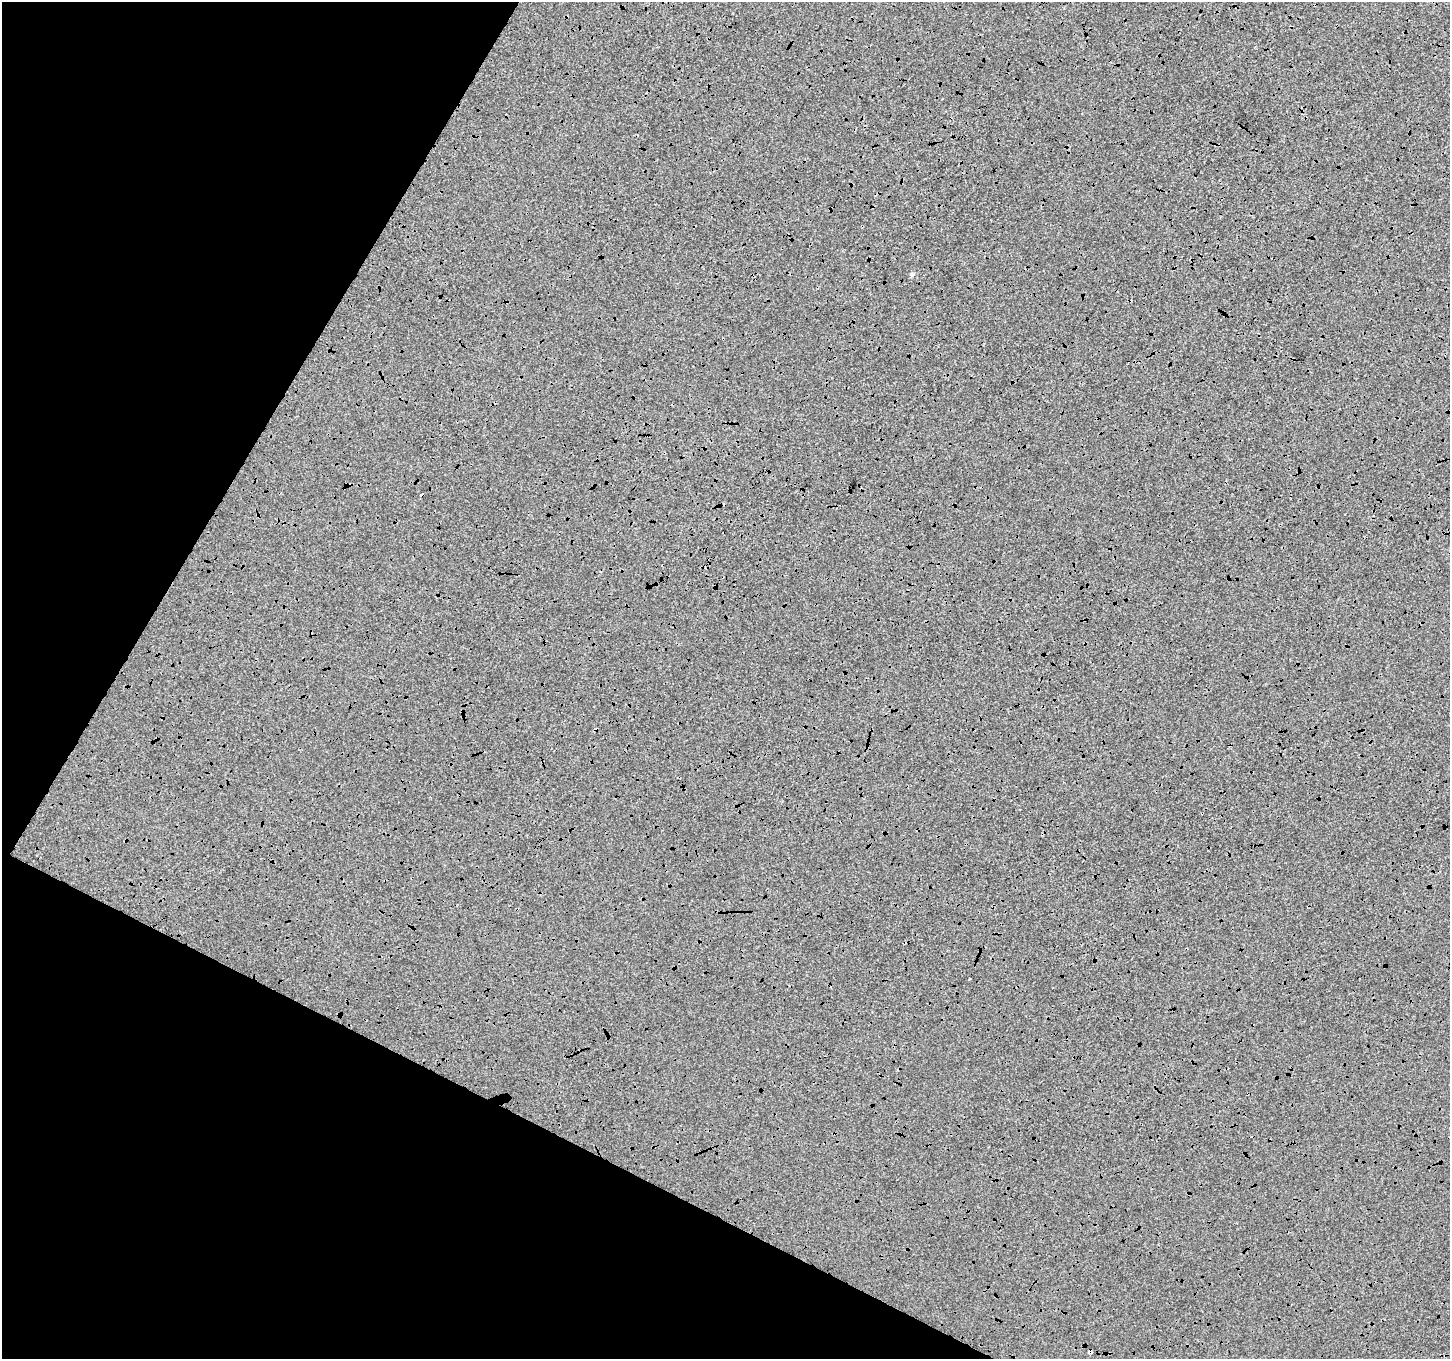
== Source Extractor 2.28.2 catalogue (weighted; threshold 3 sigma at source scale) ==
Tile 9 of 4 x 4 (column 1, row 3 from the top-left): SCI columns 11-1458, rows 1622-2978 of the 5802 x 5891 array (HDU 1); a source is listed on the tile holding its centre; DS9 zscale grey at full resolution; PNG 1452 x 1361 px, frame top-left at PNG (2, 2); no overlay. Shown black and unused: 25% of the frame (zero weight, under 3 of 4 exposures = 2% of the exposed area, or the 3 px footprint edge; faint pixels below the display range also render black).
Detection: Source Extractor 2.28.2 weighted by HDU 2 'WHT'; one run over the whole footprint, this tile lists its part. Background -0.00411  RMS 0.0063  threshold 0.0286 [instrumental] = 3 sigma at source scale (4.5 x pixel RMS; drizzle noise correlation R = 1.50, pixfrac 1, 0.0396/0.0396 arcsec/px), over >= 5 px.
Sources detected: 4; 1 cosmic-ray / hot-pixel residue — not listed; the other 3 listed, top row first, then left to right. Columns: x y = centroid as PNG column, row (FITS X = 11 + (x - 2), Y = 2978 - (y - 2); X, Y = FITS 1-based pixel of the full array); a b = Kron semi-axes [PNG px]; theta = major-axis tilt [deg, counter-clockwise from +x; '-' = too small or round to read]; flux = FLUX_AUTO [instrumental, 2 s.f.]
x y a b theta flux
912 274 6 5 - 1.8
970 978 3 3 - 1.1
1090 1352 4 3 - 2.9
Overlapping masked pixels (flux is a lower limit): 1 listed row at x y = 1090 1352